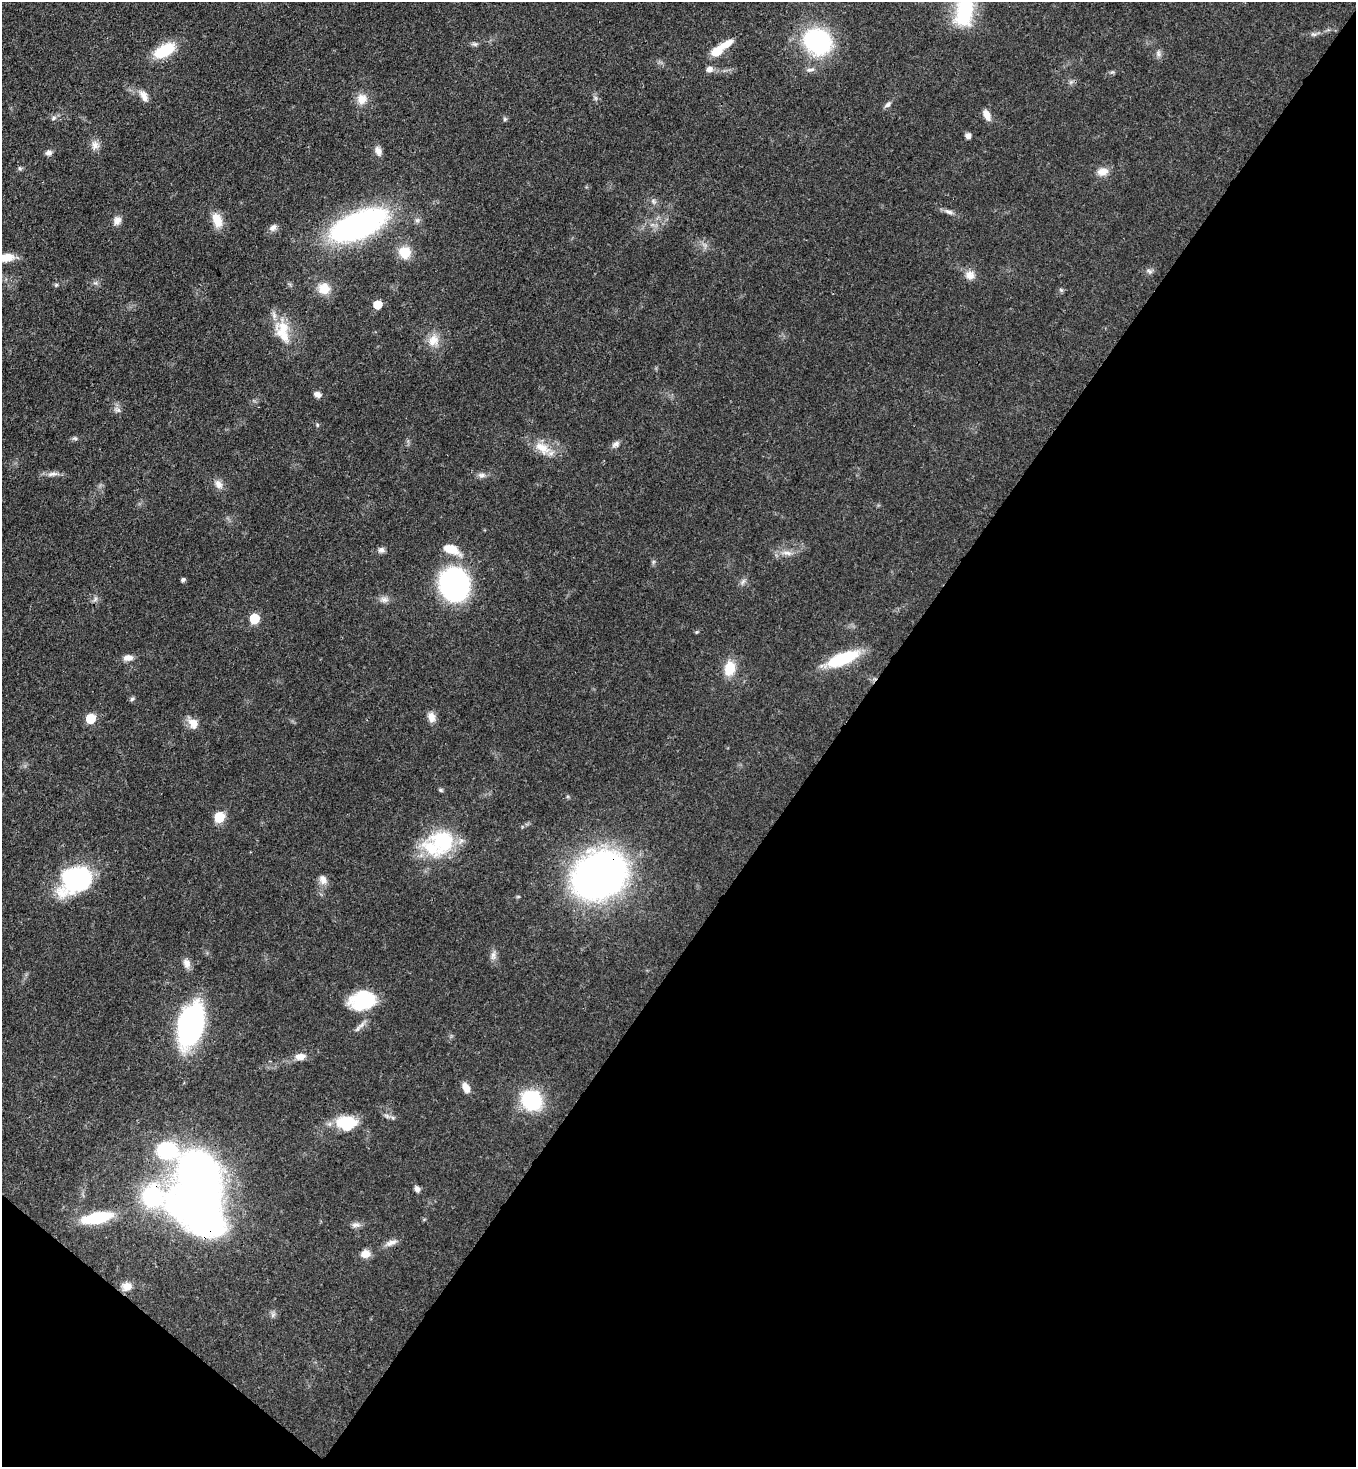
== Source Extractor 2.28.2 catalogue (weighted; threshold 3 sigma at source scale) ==
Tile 15 of 4 x 4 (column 3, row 4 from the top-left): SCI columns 3076-4429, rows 60-1524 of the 6007 x 5984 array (HDU 1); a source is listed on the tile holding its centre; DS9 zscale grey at full resolution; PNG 1358 x 1469 px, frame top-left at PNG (2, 2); no overlay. Shown black and unused: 40% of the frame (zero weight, under 3 of 4 exposures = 7% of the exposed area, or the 3 px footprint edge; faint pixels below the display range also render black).
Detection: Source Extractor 2.28.2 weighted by HDU 2 'WHT'; one run over the whole footprint, this tile lists its part. Background 0.0668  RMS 0.0037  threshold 0.0167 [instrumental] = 3 sigma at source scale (4.5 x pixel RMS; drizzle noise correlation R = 1.50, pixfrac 1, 0.05/0.05 arcsec/px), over >= 5 px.
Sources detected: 93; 1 inside a brighter object's white glare — not listed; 5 inside a brighter listed object's ellipse — not listed separately; the other 87 listed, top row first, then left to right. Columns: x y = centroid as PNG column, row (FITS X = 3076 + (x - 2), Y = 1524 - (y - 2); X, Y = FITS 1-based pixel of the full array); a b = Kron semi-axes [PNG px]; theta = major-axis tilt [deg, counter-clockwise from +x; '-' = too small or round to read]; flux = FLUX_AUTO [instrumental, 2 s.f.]
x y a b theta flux
964 12 37 21 79 21
1314 34 9 4 -8 0.9
817 41 26 21 -32 49
474 44 7 5 -10 0.81
164 51 25 13 30 13
717 51 13 9 32 6.2
1158 54 9 6 -89 1.2
709 69 9 8 - 1.8
810 70 13 5 4 1.3
144 96 16 8 -62 2.7
362 99 14 13 - 4.2
888 105 10 5 36 1.1
987 115 12 7 -64 3.2
54 118 6 4 87 0.7
505 119 5 5 - 0.62
968 136 6 6 - 1.5
95 145 12 11 - 2.5
378 151 12 8 -75 2.2
49 153 8 6 8 1.4
20 168 6 5 - 0.61
1102 172 15 10 8 3.3
653 201 6 6 - 0.87
949 212 13 6 -24 1.5
217 220 18 11 -69 5.7
117 221 12 10 67 2.3
359 225 56 23 23 96
273 228 10 8 40 1.7
405 252 16 15 - 6.5
5 257 23 9 0 5.7
1149 271 9 5 -27 0.97
970 275 12 11 - 3.2
95 283 7 4 18 0.73
56 285 6 5 - 0.57
324 289 16 15 - 5.4
377 305 6 6 - 9.3
283 327 22 15 -44 8.9
433 340 17 14 66 5
317 394 9 7 -29 1.7
118 410 10 6 -16 1.2
317 425 5 5 - 0.51
75 438 9 3 -13 0.64
616 444 11 7 33 1.5
542 448 24 13 -34 6.8
52 474 17 6 9 2
482 475 11 6 1 1.4
218 484 13 9 -55 2.4
451 549 22 11 -28 6.8
381 550 8 8 - 1.2
787 553 16 5 -8 2.4
183 580 5 4 - 0.75
743 581 10 5 63 1.1
454 584 21 19 -74 110
95 599 8 4 54 0.87
384 600 11 8 -21 1.8
254 619 6 6 - 21
696 632 5 4 - 0.45
128 658 13 8 8 2.2
843 659 34 11 22 23
730 668 17 13 81 7.7
132 699 6 5 - 0.74
431 717 13 9 -76 2.9
90 718 6 6 - 15
193 723 14 10 -62 3.9
440 790 7 4 -27 0.58
219 817 6 6 - 23
442 841 32 31 - 25
599 875 36 28 30 260
76 880 31 23 25 49
323 880 13 9 -63 2.4
493 955 13 6 81 1.8
187 963 13 9 -68 2.3
363 999 29 21 17 21
190 1025 35 19 77 93
300 1057 13 8 5 3.2
466 1088 12 7 -64 3.3
532 1100 17 15 -41 32
393 1118 6 4 -72 0.61
346 1123 23 16 -1 14
167 1150 26 16 -23 35
417 1189 7 6 - 1.4
199 1209 56 35 -37 220
97 1218 24 9 12 25
356 1225 14 6 1 1.6
391 1243 17 7 19 2.3
365 1254 11 9 9 3.3
127 1286 12 10 4 3.3
273 1315 7 4 -72 0.84
Overlapping masked pixels (flux is a lower limit): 2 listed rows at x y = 599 875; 199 1209
Isophote crosses this tile's border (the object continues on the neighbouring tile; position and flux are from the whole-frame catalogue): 2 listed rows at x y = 964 12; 5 257